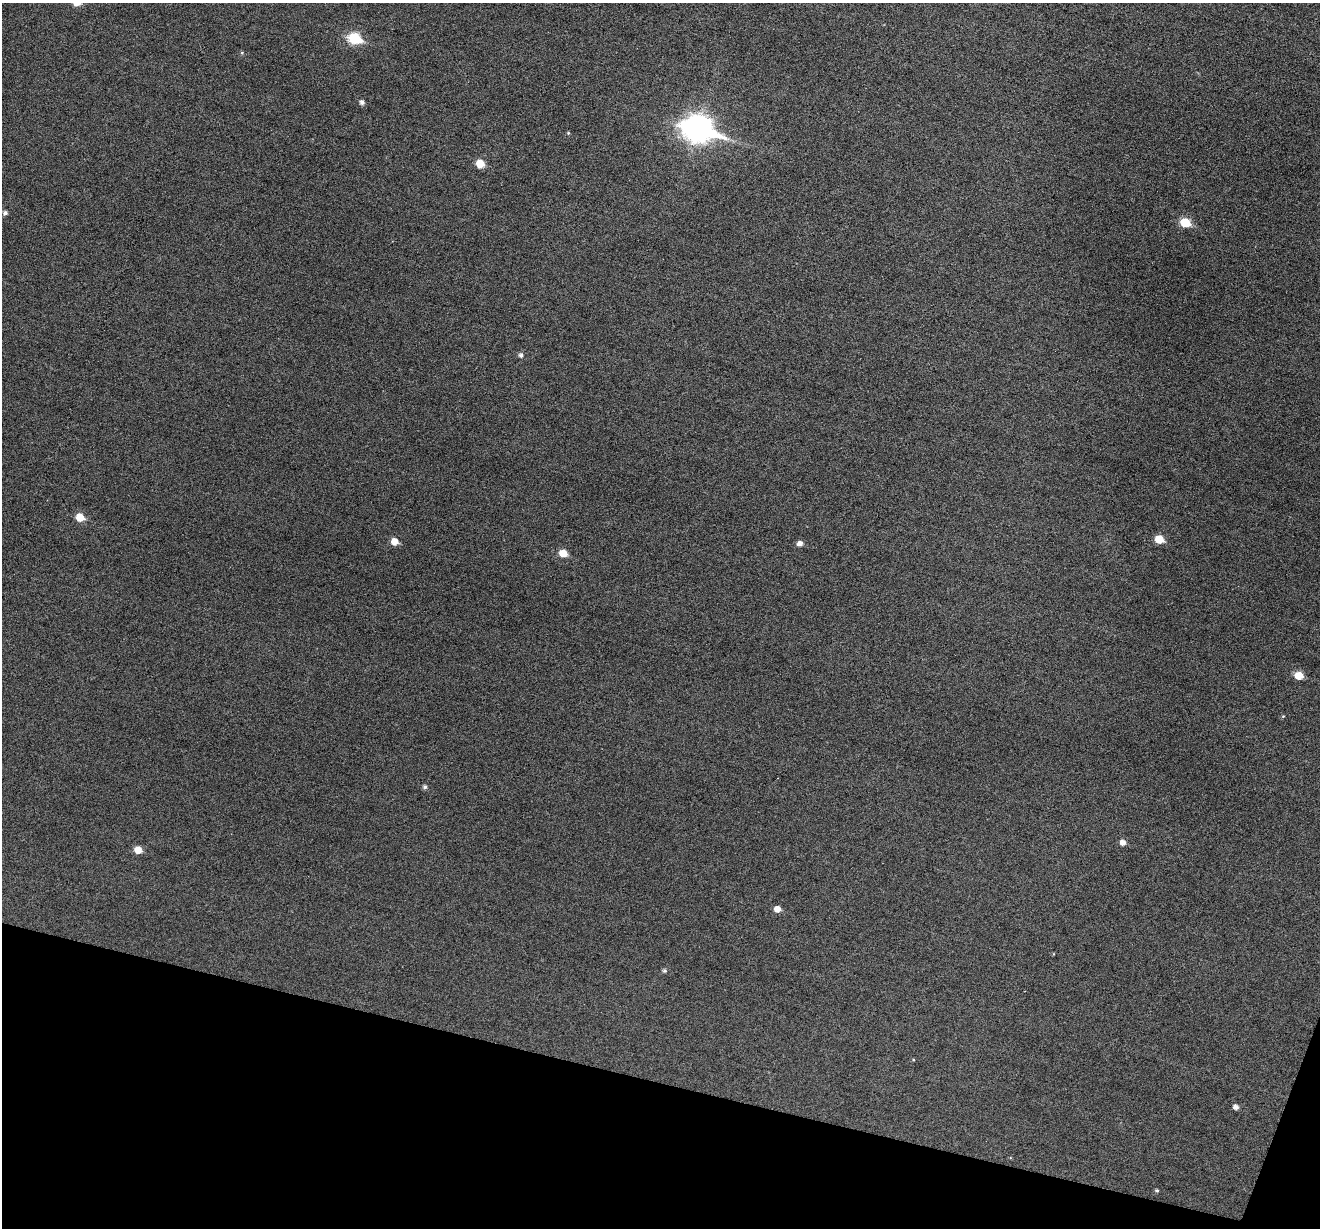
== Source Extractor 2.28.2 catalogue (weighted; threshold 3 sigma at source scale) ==
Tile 15 of 4 x 4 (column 3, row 4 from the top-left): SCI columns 2639-3956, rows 256-1481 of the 5274 x 5288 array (HDU 1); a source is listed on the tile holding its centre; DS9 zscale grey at full resolution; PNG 1322 x 1230 px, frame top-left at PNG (2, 3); no overlay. Shown black and unused: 12% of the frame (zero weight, under 3 of 6 exposures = <1% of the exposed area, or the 3 px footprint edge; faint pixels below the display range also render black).
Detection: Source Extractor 2.28.2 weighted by HDU 2 'WHT'; one run over the whole footprint, this tile lists its part. Background 0.0501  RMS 0.0057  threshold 0.0234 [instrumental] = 3 sigma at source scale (4.09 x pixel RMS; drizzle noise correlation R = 1.36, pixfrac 0.8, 0.05/0.05 arcsec/px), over >= 5 px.
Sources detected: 22; all 22 listed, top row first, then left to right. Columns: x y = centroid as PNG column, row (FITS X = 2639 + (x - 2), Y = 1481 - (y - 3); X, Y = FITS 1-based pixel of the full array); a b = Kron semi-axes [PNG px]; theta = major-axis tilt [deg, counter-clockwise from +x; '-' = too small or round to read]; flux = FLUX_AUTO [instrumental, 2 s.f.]
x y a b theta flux
354 38 8 6 -21 40
362 102 5 5 - 1.9
698 129 14 10 -17 550
568 133 5 4 - 0.54
480 163 6 6 - 11
5 213 5 5 - 1.7
1185 223 7 6 - 18
521 355 6 5 - 1.5
80 517 6 6 - 11
1159 539 6 5 - 12
394 541 6 6 - 6.7
800 543 6 5 - 2.8
563 553 6 5 - 9.6
1299 675 6 5 - 11
1283 716 5 4 - 0.54
425 787 6 5 - 1.4
1123 842 6 6 - 3.3
138 850 6 6 - 7.1
777 909 6 5 - 5.3
664 971 5 5 - 1.1
1236 1107 5 5 - 2.6
1157 1190 4 4 - 0.75